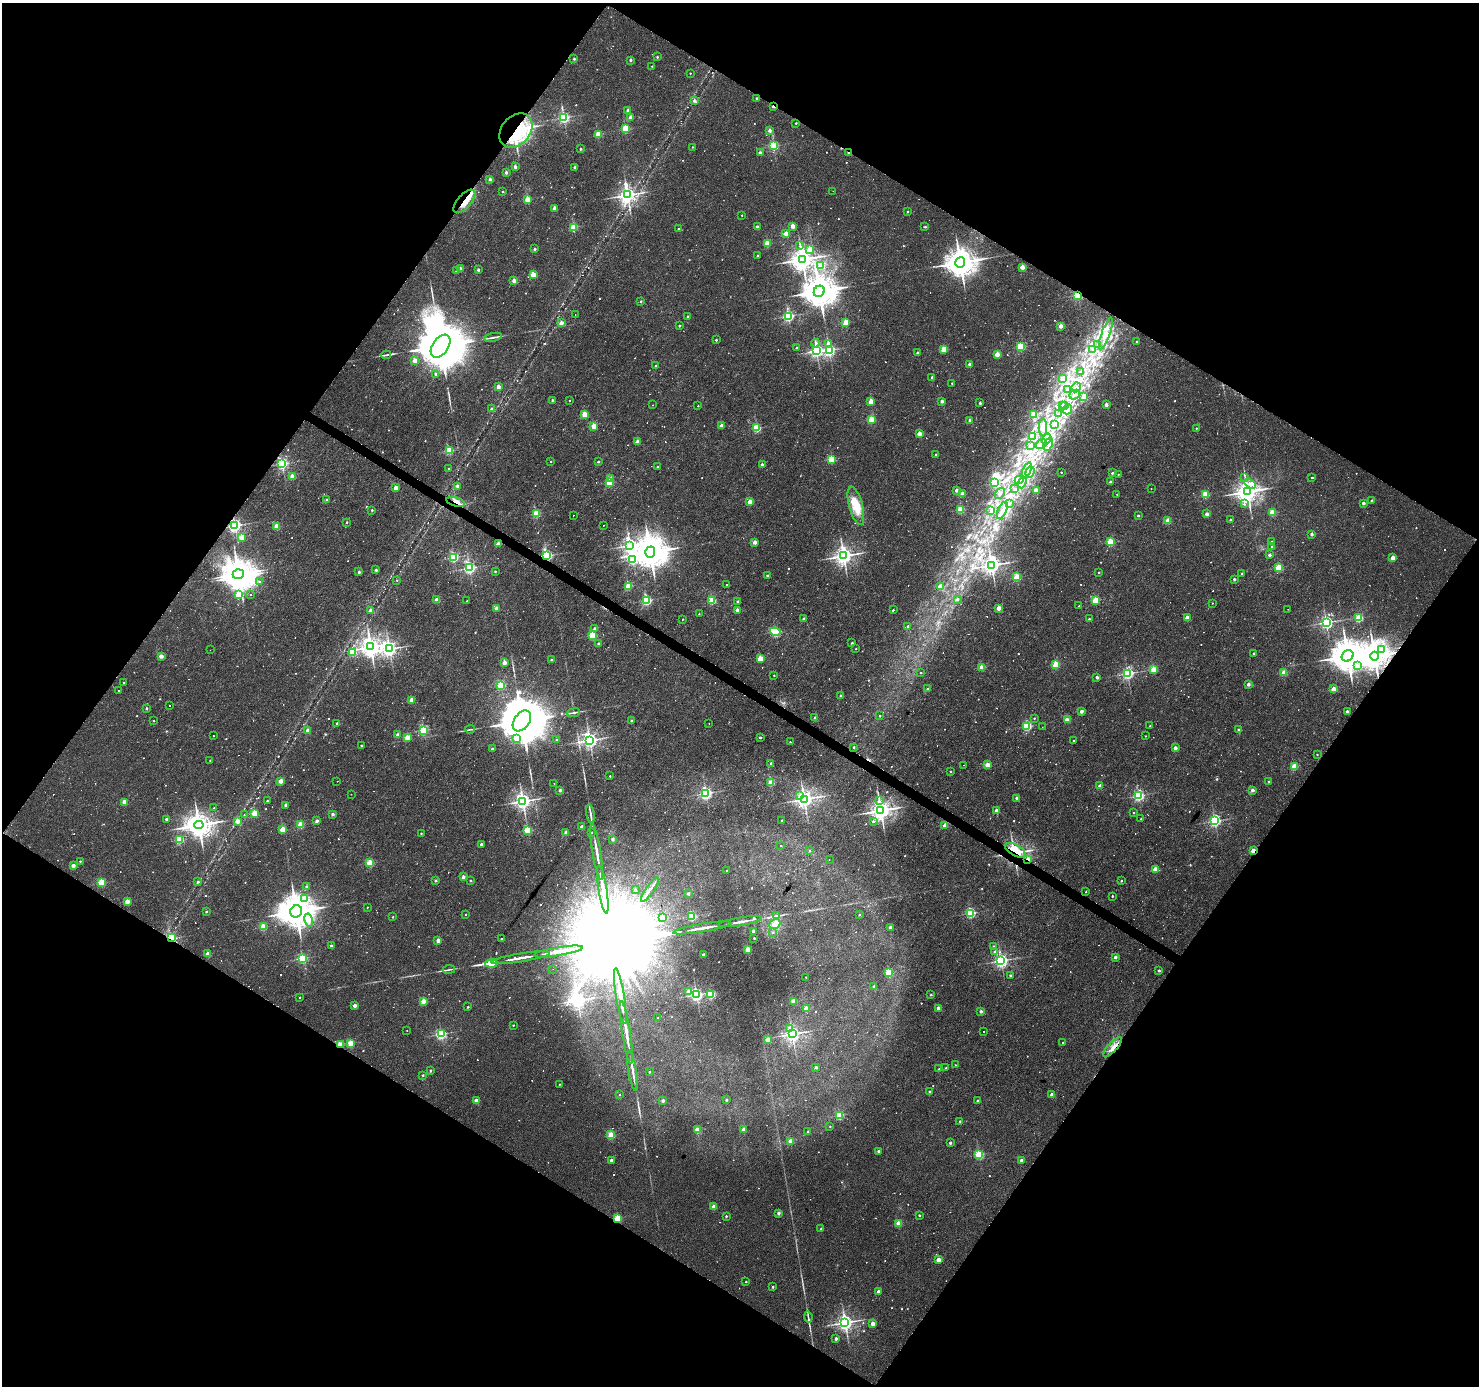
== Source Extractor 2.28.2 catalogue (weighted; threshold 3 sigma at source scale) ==
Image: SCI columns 1-5905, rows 187-5719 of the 5913 x 5973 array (HDU 1 of 3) = the unmasked area's bounding box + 8 px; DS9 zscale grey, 4 x 4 block average (1 PNG px = mean of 4 x 4 image px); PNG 1481 x 1388 px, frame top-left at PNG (2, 3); each listed source drawn as its Kron ellipse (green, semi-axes under 4 px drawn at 4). Shown black and unused: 49% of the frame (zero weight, under 2 of 3 exposures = <1% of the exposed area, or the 3 px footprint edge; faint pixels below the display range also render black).
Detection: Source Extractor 2.28.2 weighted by HDU 2 'WHT'. Background 0.00576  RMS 0.0025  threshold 0.0113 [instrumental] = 3 sigma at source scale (4.5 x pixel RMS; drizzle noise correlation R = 1.50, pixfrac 1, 0.0396/0.0396 arcsec/px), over >= 5 px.
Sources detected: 1079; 17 too faint to see at this stretch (4 x 4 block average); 17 inside a brighter object's white glare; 14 cosmic-ray / hot-pixel residue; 1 long thin detection or spike segment (spike, bleed or trail) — neither listed nor drawn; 7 coinciding with a brighter row at this scale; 24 inside a brighter listed object's ellipse — not listed separately; of the other 999, all 500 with FLUX_AUTO >= 1.37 (the completeness limit of this list) listed and drawn (499 fainter detections not listed), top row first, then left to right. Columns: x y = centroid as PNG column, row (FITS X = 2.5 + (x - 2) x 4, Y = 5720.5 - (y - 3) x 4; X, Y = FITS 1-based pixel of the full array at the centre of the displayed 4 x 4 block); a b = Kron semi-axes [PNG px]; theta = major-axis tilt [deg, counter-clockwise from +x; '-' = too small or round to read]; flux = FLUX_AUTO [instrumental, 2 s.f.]
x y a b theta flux
657 57 2 2 - 3
574 59 2 2 - 5.1
630 60 2 2 - 6.5
652 66 2 2 - 1.8
690 73 2 2 - 1.4
757 98 2 2 - 7.6
694 101 2 2 - 14
773 107 2 2 - 7.7
628 110 2 2 - 12
564 117 2 2 - 310
631 117 2 2 - 16
796 123 2 2 - 2.3
625 129 2 2 - 110
770 130 2 2 - 15
516 131 19 14 49 180
598 134 2 2 - 63
773 146 2 2 - 180
692 147 2 2 - 2.2
580 149 2 2 - 3.9
760 153 2 2 - 11
849 153 2 2 - 10
515 167 2 2 - 14
575 167 2 2 - 8.9
506 173 2 2 - 10
490 179 2 2 - 9.9
833 191 2 2 - 1.7
502 192 2 2 - 3.3
627 195 3 3 - 830
527 199 2 2 - 59
464 201 14 7 48 25
554 208 2 2 - 16
907 212 2 2 - 4.1
742 215 2 2 - 1.7
757 226 2 2 - 7.6
793 226 2 2 - 28
574 227 2 2 - 95
925 227 2 2 - 3.8
678 229 2 2 - 2.4
786 234 2 2 - 35
767 244 2 2 - 68
800 246 4 2 - 2
535 249 2 2 - 6.7
810 249 2 2 - 35
757 255 2 2 - 2.2
802 259 4 3 - 1700
960 262 5 4 - 3100
821 266 2 2 - 55
1022 267 2 2 - 31
461 269 2 2 - 17
478 270 2 2 - 7.3
456 271 2 2 - 2
533 275 2 2 - 57
514 281 2 2 - 26
819 291 6 5 - 4600
1078 295 2 2 - 200
641 301 2 2 - 4.8
575 315 2 2 - 2.4
788 316 2 2 - 290
688 317 2 2 - 7.5
846 322 2 2 - 66
561 323 2 2 - 23
679 326 2 2 - 5
1060 326 2 2 - 24
1106 334 17 3 70 12
493 337 9 2 12 3.8
716 340 2 2 - 4.8
1137 342 2 2 - 1.8
816 343 4 2 - 2.1
828 343 4 2 - 4.7
1098 345 4 2 - 2.4
440 346 13 8 55 18000
1021 347 2 2 - 130
796 348 2 2 - 2.4
944 349 2 2 - 60
1093 349 3 2 - 1.8
829 350 2 2 - 300
816 351 2 2 - 440
918 353 2 2 - 9.8
997 354 2 2 - 34
386 355 5 2 - 2.4
415 360 2 2 - 26
969 364 2 2 - 9.2
655 366 2 2 - 1.7
1081 371 3 2 - 1.5
436 374 2 2 - 9.1
932 377 2 2 - 9.8
1063 378 2 2 - 1.7
952 383 2 2 - 2.4
498 387 2 2 - 23
1076 387 5 2 - 2.5
1067 390 3 3 - 1.8
1074 395 5 3 - 4
1084 397 2 2 - 42
552 400 2 2 - 6.6
570 401 2 2 - 2.6
871 401 2 2 - 44
942 401 2 2 - 14
980 403 2 2 - 9.4
653 405 2 2 - 1.5
1062 405 3 2 - 2
1106 405 2 2 - 18
698 406 2 2 - 1.6
1065 406 4 2 - 1.9
491 409 2 2 - 7.5
1067 409 5 3 - 5.4
585 414 2 2 - 62
1034 414 2 2 - 78
1059 414 4 2 - 1.8
871 420 2 2 - 82
970 421 2 2 - 14
1054 424 2 2 - 5
721 425 2 2 - 18
594 426 2 2 - 44
1043 427 9 4 89 7.6
757 428 2 2 - 120
1196 428 2 2 - 1.9
919 434 2 2 - 32
1032 437 2 2 - 87
1047 439 6 3 57 6.4
637 442 2 2 - 22
1041 444 6 4 38 6.7
1048 444 6 3 63 4.4
1030 446 3 2 - 1.8
449 451 2 2 - 120
936 455 2 2 - 6.1
831 459 2 2 - 96
550 462 2 2 - 1.9
598 462 2 2 - 4.5
282 464 2 2 - 310
762 464 2 2 - 6
657 467 2 2 - 1.7
449 469 2 2 - 1.5
1027 470 8 3 66 6.8
1030 472 6 2 70 3
1061 472 2 2 - 2.4
1112 473 2 2 - 4.8
1118 474 2 2 - 1.6
292 477 2 2 - 36
1312 477 2 2 - 1.9
1245 478 3 2 - 1.5
611 479 2 2 - 6.8
1019 480 4 3 - 3.7
610 482 2 2 - 97
1022 482 6 2 70 3
1110 482 2 2 - 4.1
995 483 2 2 - 160
1250 484 6 4 -30 7.1
457 486 2 2 - 8.3
396 488 2 2 - 32
1014 488 2 2 - 1.4
1151 489 2 2 - 1.5
957 490 2 2 - 15
1036 490 2 2 - 28
1247 492 4 3 - 1600
1000 493 6 2 56 2.7
962 494 2 2 - 33
1117 494 2 2 - 1.8
1205 494 2 2 - 80
327 500 2 2 - 8.4
1372 501 2 2 - 9
456 502 9 4 -15 12
750 502 2 2 - 40
1363 503 2 2 - 11
1009 504 4 2 - 2.2
1244 504 2 2 - 1.9
856 506 20 7 -75 30
960 509 2 2 - 72
372 510 2 2 - 2.9
991 510 3 2 - 2
1002 511 9 3 66 6.6
1272 512 2 2 - 61
536 513 2 2 - 110
1207 514 2 2 - 17
573 515 2 2 - 1.5
1138 515 2 2 - 4.2
1231 520 2 2 - 6.8
1168 521 2 2 - 35
347 522 2 2 - 2.6
235 525 2 2 - 460
603 525 2 2 - 1.4
277 527 2 2 - 53
1312 534 2 2 - 11
242 537 2 2 - 48
1271 541 2 2 - 2.6
755 542 2 2 - 21
1110 542 2 2 - 96
498 544 2 2 - 21
630 545 3 2 - 510
1272 547 2 2 - 6.3
650 552 5 5 - 4000
1269 555 2 2 - 9
547 556 2 2 - 330
843 556 3 3 - 980
454 557 2 2 - 200
1393 558 2 2 - 33
633 559 4 3 - 230
992 565 3 3 - 900
469 568 2 2 - 330
1278 568 2 2 - 94
376 570 2 2 - 6.3
495 571 2 2 - 2.6
359 572 2 2 - 7
1099 573 2 2 - 2.7
1241 573 2 2 - 2.4
238 574 5 4 - 2700
768 575 2 2 - 5.3
1017 577 2 2 - 100
1234 579 2 2 - 8.4
397 580 2 2 - 1.8
260 582 2 2 - 2.7
726 585 2 2 - 1.8
628 586 2 2 - 84
940 586 2 2 - 20
238 595 2 2 - 45
250 595 2 2 - 2.9
957 599 2 2 - 6.7
437 600 2 2 - 34
647 600 2 2 - 210
712 600 2 2 - 87
1095 600 2 2 - 75
467 601 2 2 - 2
738 601 2 2 - 5.6
1212 603 2 2 - 1.6
1079 606 2 2 - 1.8
496 608 2 2 - 19
998 608 2 2 - 28
1288 609 2 2 - 1.9
737 610 2 2 - 21
893 610 2 2 - 2.6
371 611 2 2 - 21
699 614 2 2 - 1.5
1187 618 2 2 - 34
1359 618 2 2 - 100
682 619 2 2 - 1.4
803 619 2 2 - 6.5
1089 619 2 2 - 4.1
1326 622 2 2 - 410
908 626 2 2 - 4.7
594 629 2 2 - 7
775 632 5 4 - 130
592 636 2 2 - 98
852 643 2 2 - 4.9
599 644 2 2 - 8.1
371 647 3 3 - 1300
389 649 3 3 - 560
856 649 2 2 - 1.9
1381 649 4 3 - 4.9
210 650 2 2 - 4.6
352 653 2 2 - 78
1254 653 2 2 - 5.7
161 656 2 2 - 22
1348 656 6 5 - 5000
1374 656 4 4 - 2700
760 658 2 2 - 63
551 660 2 2 - 3.9
504 663 2 2 - 27
1056 664 2 2 - 100
1358 666 2 2 - 1.7
981 667 2 2 - 43
1153 669 2 2 - 63
921 672 2 2 - 2
1284 672 2 2 - 45
1128 673 2 2 - 320
774 675 2 2 - 2
1097 677 2 2 - 10
124 683 2 2 - 2.3
1248 684 2 2 - 15
501 685 2 2 - 120
928 689 2 2 - 7.8
1333 689 2 2 - 37
118 691 2 2 - 2.1
841 696 2 2 - 11
412 700 2 2 - 37
170 706 2 2 - 1.9
146 708 2 2 - 4
1081 711 2 2 - 15
1347 711 2 2 - 9.9
574 713 6 2 7 2.6
880 716 2 2 - 2.5
815 718 2 2 - 10
1034 718 2 2 - 2
1067 720 2 2 - 38
154 721 2 2 - 2.2
522 721 11 7 54 17000
631 721 2 2 - 6.9
337 723 2 2 - 3.4
709 723 2 2 - 1.9
1027 726 2 2 - 150
1150 726 2 2 - 1.6
1042 727 2 2 - 1.8
470 729 4 2 - 1.5
424 730 2 2 - 180
1239 730 2 2 - 7.3
308 731 2 2 - 27
397 735 2 2 - 14
213 736 2 2 - 1.4
1145 736 2 2 - 1.4
407 737 2 2 - 51
760 737 2 2 - 6.8
516 739 2 2 - 11
557 740 2 2 - 4
590 740 3 2 - 720
1074 741 2 2 - 3.5
790 742 2 2 - 1.6
361 745 2 2 - 2.8
854 747 2 2 - 3.3
1175 748 2 2 - 18
492 749 2 2 - 5.7
1317 755 2 2 - 1.4
210 760 2 2 - 2.1
771 763 2 2 - 4.8
964 765 2 2 - 1.7
987 765 2 2 - 36
1294 766 2 2 - 64
950 771 2 2 - 2
610 776 2 2 - 2.1
281 781 2 2 - 31
337 781 2 2 - 1.9
1269 781 2 2 - 3.1
554 783 2 2 - 2
771 783 2 2 - 53
1100 786 2 2 - 17
560 790 2 2 - 9.6
1253 790 2 2 - 13
706 793 2 2 - 390
351 794 2 2 - 3.4
799 795 3 2 - 1.8
1139 796 2 2 - 240
1017 798 2 2 - 9.9
804 799 3 3 - 860
879 800 2 2 - 1.7
267 801 2 2 - 1.8
523 801 3 3 - 740
124 802 2 2 - 28
286 805 2 2 - 14
214 808 2 2 - 1.9
881 810 3 3 - 1300
996 811 2 2 - 17
255 813 2 2 - 60
1134 813 2 2 - 3
333 814 2 2 - 10
590 814 9 2 -80 4.8
244 815 2 2 - 1.9
166 819 2 2 - 6
1141 819 2 2 - 2.2
238 821 2 2 - 41
317 821 2 2 - 14
781 821 2 2 - 1.9
873 821 2 2 - 3.7
1215 821 2 2 - 320
199 825 5 4 - 2100
301 825 2 2 - 71
945 825 2 2 - 36
582 827 2 2 - 20
283 830 2 2 - 67
528 830 2 2 - 120
566 832 2 2 - 15
591 832 2 2 - 2.9
421 833 2 2 - 1.9
613 839 2 2 - 9.1
179 840 2 2 - 120
481 844 2 2 - 7.6
781 846 2 2 - 1.8
1015 850 11 5 -30 47
810 851 2 2 - 2.1
1253 851 2 2 - 36
597 852 28 2 -81 15
1028 859 2 2 - 11
829 860 2 2 - 3.1
80 861 2 2 - 2.3
370 863 2 2 - 90
73 865 2 2 - 19
1155 869 2 2 - 50
727 870 2 2 - 2.6
463 877 2 2 - 16
435 881 2 2 - 6.4
470 881 2 2 - 2.3
1121 881 2 2 - 3.4
198 882 2 2 - 3.4
102 883 2 2 - 120
307 887 2 2 - 7.5
603 889 24 2 -81 37
635 889 2 2 - 3.2
650 890 14 2 54 5300
1086 892 2 2 - 1.9
688 894 2 2 - 8.6
1112 896 2 2 - 2.9
305 898 2 2 - 37
127 901 2 2 - 39
367 907 2 2 - 1.5
296 911 6 5 - 5100
206 912 2 2 - 4.5
970 913 2 2 - 210
466 914 2 2 - 2.5
859 915 2 2 - 4
692 916 2 2 - 160
777 916 3 2 - 1.4
393 917 2 2 - 2.6
662 918 2 2 - 51
309 920 6 3 -77 6.6
740 922 22 2 9 9.2
775 924 6 5 - 12
263 927 2 2 - 84
890 927 2 2 - 14
702 928 29 2 9 18
753 931 2 2 - 12
773 932 2 2 - 1.9
171 938 3 2 - 75
754 938 2 2 - 3.1
501 939 2 2 - 1.7
438 940 2 2 - 26
331 946 2 2 - 7.6
993 946 2 2 - 3.9
748 949 2 2 - 53
558 951 25 2 9 47
995 952 2 2 - 11
208 954 2 2 - 35
704 955 2 2 - 13
1115 957 2 2 - 9.9
302 958 2 2 - 190
521 958 29 2 9 18
1001 961 2 2 - 470
491 963 6 2 4 110
449 969 6 2 9 2.3
553 969 2 2 - 3.5
1159 971 2 2 - 6.1
889 972 2 2 - 130
1010 975 2 2 - 4.7
806 977 2 2 - 1.7
874 987 2 2 - 9.5
689 992 2 2 - 29
710 994 2 2 - 120
696 995 2 2 - 390
931 995 2 2 - 3.5
620 996 28 2 -81 41
300 997 2 2 - 1.5
423 1001 2 2 - 47
794 1001 2 2 - 42
355 1005 2 2 - 18
468 1007 2 2 - 3.9
938 1008 2 2 - 11
806 1009 2 2 - 39
981 1011 2 2 - 12
658 1018 2 2 - 1.9
513 1025 2 2 - 2.4
790 1028 3 2 - 9.7
407 1030 2 2 - 1.4
984 1031 2 2 - 2.2
626 1032 32 2 -81 17
441 1034 2 2 - 230
792 1034 2 2 - 700
767 1040 2 2 - 34
1063 1042 2 2 - 3.7
350 1043 2 2 - 61
340 1044 2 2 - 63
1112 1047 13 4 49 13
955 1065 2 2 - 1.6
816 1067 2 2 - 6.5
946 1068 2 2 - 1.8
939 1069 2 2 - 1.9
430 1071 2 2 - 4.4
633 1071 20 2 -81 7.5
649 1072 2 2 - 3.2
423 1075 2 2 - 3.3
559 1084 2 2 - 1.6
929 1092 2 2 - 4.2
619 1094 2 2 - 2
1052 1095 2 2 - 24
663 1100 2 2 - 6.8
726 1100 2 2 - 5.1
977 1100 2 2 - 6.2
476 1101 2 2 - 28
839 1115 2 2 - 120
960 1121 2 2 - 2.6
830 1126 2 2 - 1.9
744 1129 2 2 - 24
697 1130 2 2 - 43
808 1132 2 2 - 3.8
611 1135 2 2 - 85
791 1141 2 2 - 33
950 1143 2 2 - 6.9
879 1151 2 2 - 6.7
979 1154 2 2 - 140
611 1160 2 2 - 11
1021 1160 2 2 - 13
714 1207 2 2 - 32
778 1213 2 2 - 10
919 1215 2 2 - 4
726 1216 2 2 - 3.2
618 1218 2 2 - 97
898 1223 2 2 - 60
821 1229 2 2 - 3.1
938 1260 2 2 - 30
746 1282 2 2 - 2.4
772 1287 2 2 - 4
878 1292 2 2 - 17
808 1317 5 2 - 1.6
845 1323 3 3 - 790
872 1324 2 2 - 25
836 1339 2 2 - 4.9
Overlapping masked pixels (flux is a lower limit): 16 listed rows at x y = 773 107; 516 131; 849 153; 464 201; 1078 295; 456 502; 235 525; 547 556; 1374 656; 1015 850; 1253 851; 1028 859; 171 938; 340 1044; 1112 1047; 618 1218
Diffuse or blended objects may show on this block-average render without a row.